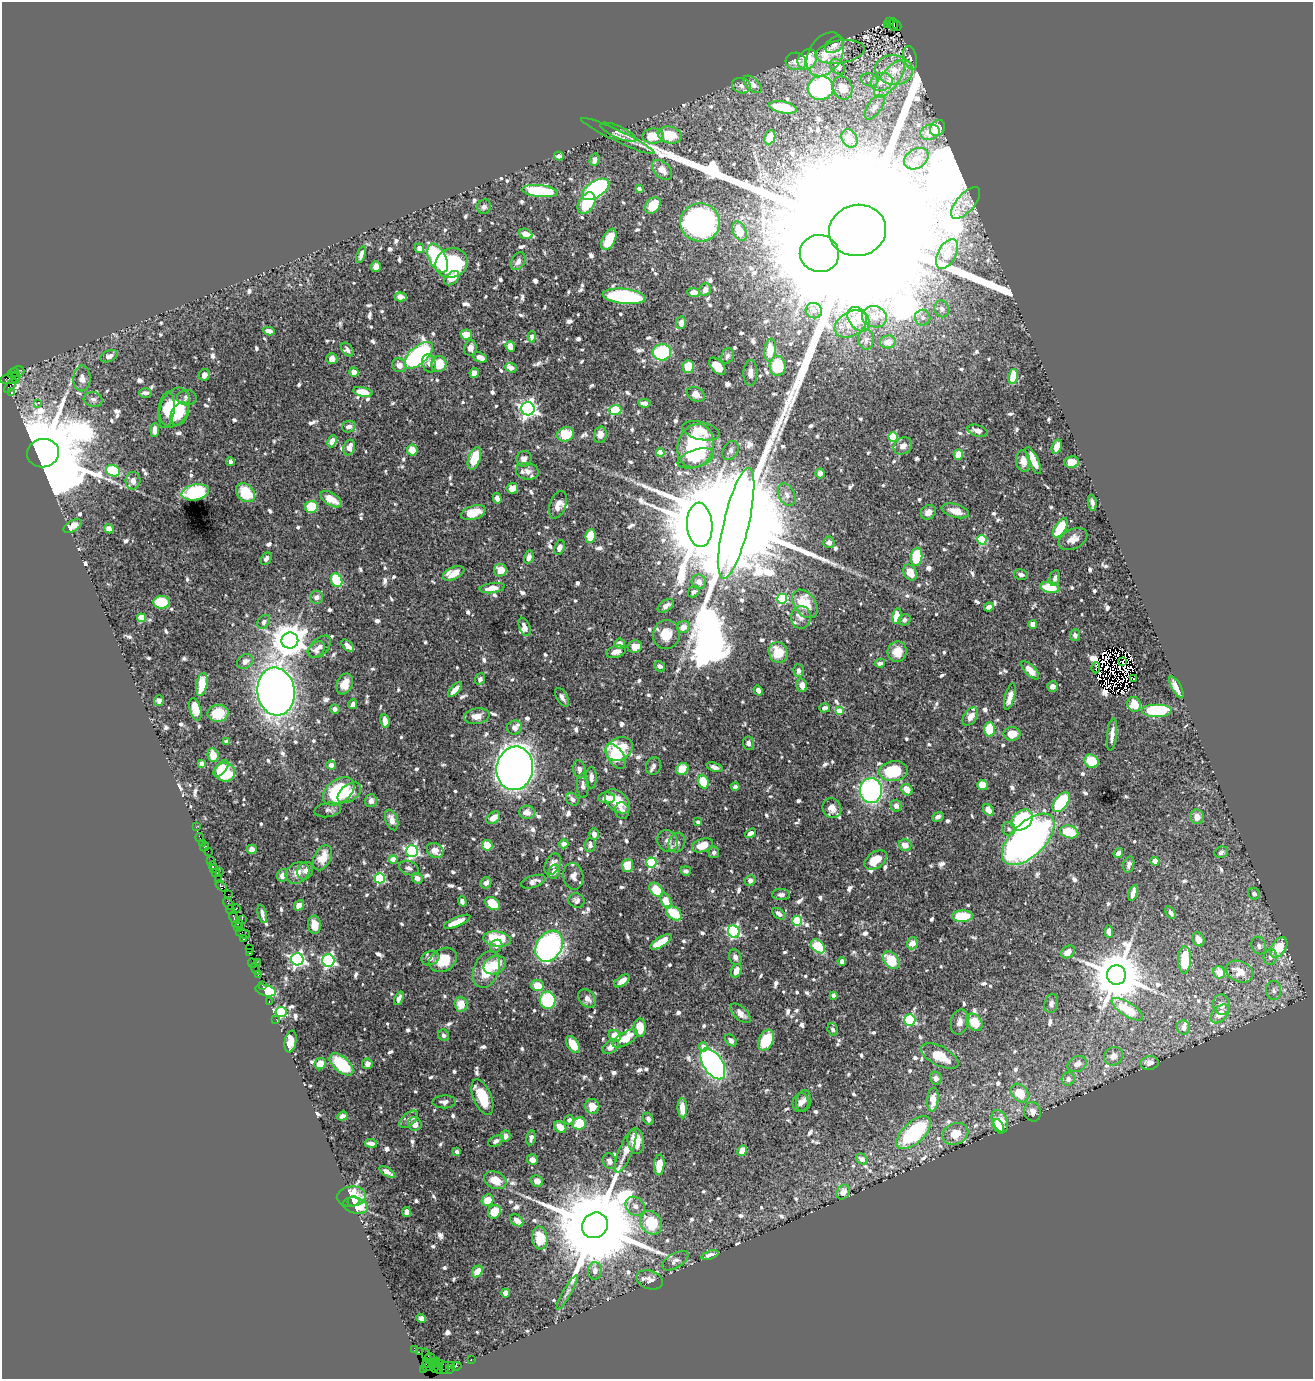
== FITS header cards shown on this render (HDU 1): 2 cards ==
NAXIS1  =                 1311
NAXIS2  =                 1377

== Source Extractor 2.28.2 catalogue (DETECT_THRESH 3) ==
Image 1311 x 1377 px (HDU 1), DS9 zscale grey, 1 PNG px = 1 image px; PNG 1315 x 1381 px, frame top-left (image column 1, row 1377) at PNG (2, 2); each listed source drawn as its Kron ellipse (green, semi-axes under 4 px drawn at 4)
Background 0.747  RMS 0.011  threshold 0.0345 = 3 sigma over >= 5 px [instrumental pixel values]
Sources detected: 1064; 14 with non-positive FLUX_AUTO (blend fragments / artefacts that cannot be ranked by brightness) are neither listed nor drawn; of the other 1050, the 500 brightest by FLUX_AUTO listed and drawn (550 fainter detections omitted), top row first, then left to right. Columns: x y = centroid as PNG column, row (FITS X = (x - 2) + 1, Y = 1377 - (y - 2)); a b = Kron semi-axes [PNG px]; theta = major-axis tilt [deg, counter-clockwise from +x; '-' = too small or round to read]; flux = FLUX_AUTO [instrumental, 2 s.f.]
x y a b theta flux
890 21 4 3 - 110
887 24 2 2 - 59
894 24 6 2 -86 160
897 26 5 3 - 120
834 45 10 7 35 3.4
840 52 25 11 9 8.6
825 54 24 16 58 17
910 58 12 6 -74 3.5
807 59 11 9 56 19
796 61 10 9 - 4.7
838 67 9 6 -50 6
894 70 19 15 -9 19
890 79 22 9 53 14
870 80 8 6 -14 3.1
882 82 11 9 15 7.1
753 84 11 6 -43 5.6
741 86 9 7 -18 3.5
821 88 13 12 - 140
843 88 12 9 -66 12
783 107 14 5 -10 25
875 107 14 7 55 4.8
938 128 9 6 51 11
618 132 19 6 -24 5.2
930 132 10 7 14 12
670 135 12 8 -12 22
618 136 40 5 -25 5.7
653 136 11 7 0 16
770 137 7 5 66 14
849 138 9 7 -58 8.6
559 156 5 4 - 3.3
916 159 13 9 33 9.5
594 160 6 5 - 3.9
662 170 12 7 -43 8.2
596 189 15 8 33 150
639 189 4 4 - 2.8
540 191 18 6 -6 52
587 203 12 7 57 30
966 203 19 9 49 7.9
653 205 9 6 53 24
484 207 7 6 - 2.7
700 222 20 19 - 190
857 230 29 25 12 260000
739 231 10 6 -66 15
526 234 7 5 -19 8.5
609 239 11 6 63 22
419 248 5 4 - 4.7
819 253 20 18 -13 7900
361 254 9 4 71 3.1
947 254 16 9 62 13
438 258 16 8 -63 99
518 261 9 6 58 4.1
451 263 16 14 21 61
376 266 5 5 - 5.6
452 278 9 5 41 13
705 290 6 5 - 5.3
694 292 6 4 -4 8
624 296 21 7 -6 120
400 297 6 4 -4 6.4
942 309 8 7 - 3.5
814 311 8 7 - 3.7
874 317 12 10 -16 9.3
923 318 8 7 - 3.6
859 319 13 9 -53 11
681 323 6 5 - 6.8
851 324 17 12 32 16
269 331 5 4 - 6
466 335 6 5 - 16
532 337 5 4 - 6
866 339 10 8 -86 4.2
888 342 8 6 6 10
510 347 5 4 - 7.7
470 348 8 6 80 3.5
347 349 7 5 -53 2.8
770 350 11 6 82 19
662 352 9 8 - 49
418 355 17 8 42 180
109 356 9 5 23 3.5
727 356 8 6 69 2.8
480 357 7 4 -22 6.5
332 359 5 5 - 4.5
429 363 9 6 -73 4.3
439 364 8 7 - 23
399 365 7 6 - 5.4
688 366 6 5 - 17
717 366 10 6 -48 13
778 366 10 8 -85 40
511 368 6 4 -23 4.8
18 371 7 5 8 87
354 372 5 4 - 5.7
13 373 6 3 32 84
474 373 5 4 - 5.6
750 373 13 7 87 5
204 375 6 5 - 5.1
1013 376 7 4 78 16
16 377 6 2 -85 90
82 378 13 8 88 6.2
10 379 10 5 13 250
10 385 8 4 54 110
363 392 10 4 -13 15
11 393 3 3 - 380
145 393 6 4 -2 3.1
696 394 9 7 -28 4.7
187 398 10 7 -4 2.8
93 399 9 7 -13 2.8
38 403 3 2 - 18
644 403 6 4 -5 4.7
175 408 20 14 68 33
528 409 6 6 - 330
166 410 18 8 83 12
615 410 6 5 - 32
180 414 12 8 61 11
349 427 7 5 20 3.6
155 430 7 4 85 5.8
701 431 19 9 -15 11
977 431 10 5 -17 4.1
566 434 8 7 - 26
600 435 8 6 78 4.8
893 437 4 4 - 49
332 441 6 4 67 5.9
696 446 22 18 73 76
903 446 10 8 35 5.1
349 447 8 5 71 7.1
1057 447 7 4 72 7.8
412 450 5 5 - 9
731 450 10 7 60 3.1
43 453 16 14 8 20000
660 453 4 4 - 18
958 454 5 4 - 10
474 458 12 6 70 24
696 458 19 9 17 11
524 459 8 7 - 5
1033 460 15 5 -64 13
1023 461 11 7 -84 5.9
230 462 4 3 - 2.7
1071 462 7 5 7 9.3
113 471 7 5 -20 47
527 471 11 8 -9 4.7
820 473 5 4 - 4.1
133 481 9 7 88 4.6
512 488 6 5 - 11
195 492 14 8 12 61
245 493 11 8 -42 27
787 495 12 8 -63 4.1
497 498 5 4 - 4.8
331 499 12 6 -31 11
1092 503 8 3 -82 3.3
558 505 14 8 70 6.1
312 507 6 6 - 21
955 511 14 6 -15 8.5
928 512 8 6 36 5
473 513 13 7 18 13
736 523 57 12 77 53000
700 525 22 13 -86 11000
73 526 10 5 32 8
1060 528 11 5 57 42
109 529 5 4 - 6
590 536 7 5 82 21
1073 539 15 10 26 7.1
982 540 5 4 - 45
829 542 6 5 - 3.3
560 547 7 5 71 4.3
529 557 6 4 75 3.9
917 557 9 5 83 43
266 559 7 5 61 3.4
500 570 6 6 - 9.6
454 573 11 6 24 14
910 573 8 6 -58 12
1021 574 7 5 -12 3.1
1055 578 8 5 79 3
336 580 7 5 -65 38
699 582 7 7 - 5.8
1050 587 9 5 -10 23
492 588 12 5 8 9.8
694 592 6 5 - 3
316 597 6 6 - 4
782 599 5 5 - 61
161 602 8 6 -3 46
805 604 16 10 -54 27
666 606 9 5 35 5.5
989 607 5 4 - 3.5
897 616 8 4 77 13
142 618 4 4 - 24
801 618 11 10 - 5.5
904 620 6 5 - 3
264 622 7 5 54 3
1033 624 4 4 - 6.9
525 627 9 5 -68 4.7
683 627 6 5 - 7.4
666 634 14 13 - 19
1075 635 6 5 - 3
290 640 8 8 - 1600
620 644 5 5 - 5.6
348 646 8 4 -43 3.7
320 647 14 8 45 5.7
635 647 7 6 - 11
316 649 9 7 38 4.3
616 652 10 5 13 5.5
778 652 10 9 - 18
897 652 10 9 - 11
245 662 8 7 - 4.8
1122 662 3 2 - 3.8
880 663 5 3 - 2.9
659 666 6 5 - 3.8
1096 668 6 2 87 2.8
1030 670 11 5 -45 9.8
799 671 6 5 - 3.1
480 679 6 4 67 2.8
1133 679 3 3 - 11
202 684 12 5 80 20
345 684 11 7 67 11
802 685 7 5 -77 6.4
1052 686 5 5 - 4
1176 687 12 4 -62 7.9
455 690 9 4 48 7
758 690 5 4 - 4.8
276 692 24 18 -83 790
562 697 10 5 -61 3.9
1010 697 14 5 76 7.7
159 700 5 5 - 3.2
353 704 5 4 - 2.9
1134 704 7 6 - 15
824 708 5 4 - 3
195 709 11 5 -75 15
335 709 5 4 - 3.4
1157 710 15 6 0 58
839 711 4 4 - 13
218 713 10 8 5 18
477 716 13 8 9 8
970 716 10 6 55 7.6
385 721 7 4 -82 7
514 728 7 7 - 4.5
989 729 7 5 89 24
1012 734 8 7 - 13
1112 735 16 5 84 5.6
227 741 4 3 - 2.7
748 743 7 5 -83 4.2
619 749 14 11 29 28
213 755 7 5 -82 10
616 756 14 8 -55 41
1091 761 7 6 - 20
202 764 4 4 - 11
331 765 5 4 - 6.9
654 766 9 7 71 2.8
715 767 8 4 -19 3.5
221 768 10 5 50 12
515 768 22 18 81 650
579 769 9 6 -80 3.5
682 769 6 5 - 15
894 771 14 10 6 43
225 772 10 9 - 26
591 778 11 5 89 4.7
703 782 7 5 -69 22
983 785 5 5 - 13
583 786 12 6 -88 3.7
735 787 4 4 - 3.8
907 790 6 5 - 9.7
339 791 17 11 37 70
871 791 12 11 - 140
349 793 13 8 37 10
607 798 8 5 -3 6.5
572 799 7 5 -45 3.8
371 801 6 6 - 4.9
617 801 15 9 -43 15
1061 802 11 6 53 56
896 806 6 5 - 4.9
832 808 10 9 - 7.8
328 810 13 7 9 3.3
989 810 7 4 -49 7.3
622 811 8 7 - 3.4
527 812 8 6 -8 6.7
938 817 6 4 25 3.1
1197 817 7 6 - 6.8
493 818 7 5 37 8.9
392 820 11 6 -71 5.8
1022 820 12 9 41 120
698 822 4 3 - 2.9
196 827 3 2 - 7.8
1009 829 7 6 - 2.7
1069 832 9 6 -15 24
750 833 6 4 38 3.9
594 834 6 4 -90 3.8
200 838 4 2 - 26
1028 839 33 17 44 430
668 841 11 10 - 5.4
202 843 2 2 - 7.3
677 843 10 8 65 4.1
564 844 5 4 - 5.6
487 845 5 5 - 16
590 845 7 5 87 3.1
703 845 11 6 19 15
905 845 6 6 - 6.9
205 847 4 3 - 60
252 849 5 4 - 3.6
435 850 9 7 -33 6.1
208 851 2 2 - 7.6
412 851 6 6 - 140
714 852 6 5 - 2.8
1221 852 7 5 26 2.9
1118 853 5 4 - 4.3
322 858 13 8 62 15
393 859 4 4 - 12
876 860 12 8 35 15
210 861 3 2 - 48
1155 861 4 4 - 7.4
651 863 5 5 - 72
553 864 11 7 63 6.1
1129 864 8 5 73 2.9
212 865 2 2 - 41
628 865 6 5 - 22
409 868 10 7 -21 2.7
213 869 3 2 - 31
305 871 9 7 59 4.6
686 871 5 4 - 3.1
215 872 2 2 - 58
219 872 2 2 - 7.1
554 872 7 5 73 4.9
297 873 12 10 34 8.2
282 875 6 5 - 4.7
573 876 13 10 -79 5.2
380 878 5 5 - 66
417 878 5 5 - 4.3
219 880 3 2 - 54
750 880 5 5 - 3.4
533 882 13 6 18 4.1
486 883 6 5 - 2.7
221 886 7 4 -40 150
656 890 8 5 -48 19
1133 893 8 4 76 5.9
228 894 2 2 - 93
1254 894 6 5 - 3.1
781 895 9 5 1 2.9
577 900 8 7 - 3.1
666 900 8 5 -69 15
462 901 5 4 - 3.1
228 904 7 4 -57 120
492 904 8 5 -36 20
299 905 6 4 52 6.1
236 908 4 3 - 85
230 910 4 2 - 23
674 913 9 6 -42 25
1170 913 7 4 -58 2.7
262 914 9 3 -75 2.9
779 914 7 4 -39 3.6
962 916 10 5 1 31
234 917 6 3 -74 160
242 919 2 2 - 28
797 921 5 5 - 49
457 922 14 4 23 11
237 924 5 3 - 170
314 925 9 6 -87 12
239 927 4 3 - 44
734 932 6 5 - 140
1109 932 6 4 -87 5.3
243 934 7 4 -18 210
243 939 3 2 - 33
497 939 14 7 -8 34
1198 939 7 5 -62 5.8
661 942 12 5 31 19
912 943 6 5 - 8.2
496 946 7 5 51 2.8
549 946 16 12 57 190
818 946 8 5 -44 36
1259 946 9 7 -70 3.6
1279 947 11 7 55 21
249 949 2 2 - 8.6
1068 952 8 5 39 7.5
249 953 3 2 - 32
735 957 8 6 -67 3.3
1270 957 8 6 79 4.1
430 958 9 7 18 4.8
297 959 6 6 - 230
328 960 6 6 - 150
443 960 15 11 29 25
891 960 10 7 -50 22
1185 960 14 6 89 25
842 961 4 4 - 5.5
257 962 2 2 - 8.8
253 963 5 2 - 43
495 965 11 8 26 17
255 968 6 2 -72 40
486 969 19 12 68 26
736 971 7 5 67 8.1
1219 972 6 5 - 12
1240 972 14 10 -21 16
259 975 4 2 - 49
1116 975 9 9 - 4500
622 981 9 4 36 5.6
262 985 2 2 - 12
537 986 6 5 - 15
266 990 10 5 -16 78
1274 990 9 7 -85 3.9
833 995 4 3 - 3.6
399 998 7 4 68 3.7
587 999 10 7 -49 4.7
548 1000 8 8 - 57
269 1002 3 2 - 27
1051 1003 10 6 76 3
461 1004 7 6 - 11
1222 1005 10 8 -79 6.2
1127 1009 18 7 -32 29
281 1012 5 5 - 91
740 1013 12 6 -44 5.2
1220 1014 11 7 47 9.6
276 1019 2 2 - 19
910 1020 6 5 - 82
960 1022 13 8 78 4.8
974 1022 10 7 -51 17
640 1028 9 6 -90 14
1183 1028 7 6 - 3.2
833 1030 6 5 - 2.9
444 1035 6 5 - 3
615 1036 6 5 - 14
625 1039 14 6 30 14
731 1040 7 5 -49 3.1
766 1040 11 7 64 31
291 1042 11 6 80 7
573 1045 9 5 -57 13
611 1047 9 6 36 6.5
703 1047 5 4 - 6.4
940 1056 20 9 -27 23
1113 1056 10 8 41 6.2
1150 1063 9 7 12 5.5
320 1064 6 5 - 9.9
341 1064 14 7 -42 46
367 1064 5 5 - 5.7
713 1064 17 9 -57 300
1077 1064 10 7 27 5.7
936 1078 6 5 - 3.7
1068 1079 7 6 - 4.1
1020 1093 10 7 -50 19
482 1097 19 9 -68 25
933 1099 12 5 84 12
804 1101 11 7 80 4
444 1102 11 6 2 3.2
801 1102 9 8 - 4.1
592 1106 7 7 - 11
682 1108 10 5 -87 8.4
1033 1112 10 8 -76 3.9
342 1116 5 4 - 3.8
409 1119 11 6 41 3.1
648 1119 6 5 - 3.1
569 1120 5 4 - 2.8
1000 1121 12 7 -66 20
579 1123 7 6 - 25
415 1124 7 6 - 6.4
999 1126 8 5 -63 13
560 1127 7 5 -39 9.5
914 1133 21 10 42 82
955 1134 13 10 25 15
505 1136 6 5 - 4.2
531 1138 7 4 80 2.7
496 1141 8 5 28 3.1
636 1141 13 8 -84 15
371 1143 6 4 -7 3.5
626 1151 23 6 68 9.3
742 1151 5 4 - 10
457 1152 4 3 - 4.1
862 1159 6 5 - 4.7
532 1160 5 5 - 6.2
609 1161 8 6 -67 3.6
659 1165 10 5 85 16
387 1172 9 4 -34 4.2
495 1180 12 8 -24 12
537 1181 6 5 - 5.4
843 1192 8 6 58 6.6
351 1196 14 10 6 21
488 1200 6 5 - 13
353 1201 6 5 - 13
355 1206 12 7 -14 20
635 1206 10 8 -43 5
406 1212 5 4 - 5.4
494 1212 7 6 - 17
517 1220 7 5 -38 5.3
651 1223 12 10 -56 29
595 1225 13 12 - 22000
540 1238 11 7 -84 16
710 1255 9 4 19 6.1
675 1261 15 7 30 3.6
595 1271 8 7 - 4.7
477 1272 6 5 - 8.3
650 1280 13 9 -19 5.4
567 1292 20 4 59 3.5
505 1293 4 4 - 3.9
421 1318 5 4 - 4.3
414 1350 4 3 - 58
419 1352 2 2 - 9.7
426 1355 6 3 -77 56
430 1358 5 3 - 73
471 1360 3 2 - 26
427 1363 5 4 - 53
435 1363 6 3 41 150
439 1363 3 3 - 38
451 1366 3 2 - 36
457 1366 5 2 - 33
428 1367 6 3 18 16
434 1368 4 2 - 24
439 1368 6 3 -90 33
445 1368 6 4 73 45
449 1369 4 2 - 10
423 1370 3 2 - 8.8
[550 fainter detections neither listed nor drawn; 14 non-positive-flux detections neither listed nor drawn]